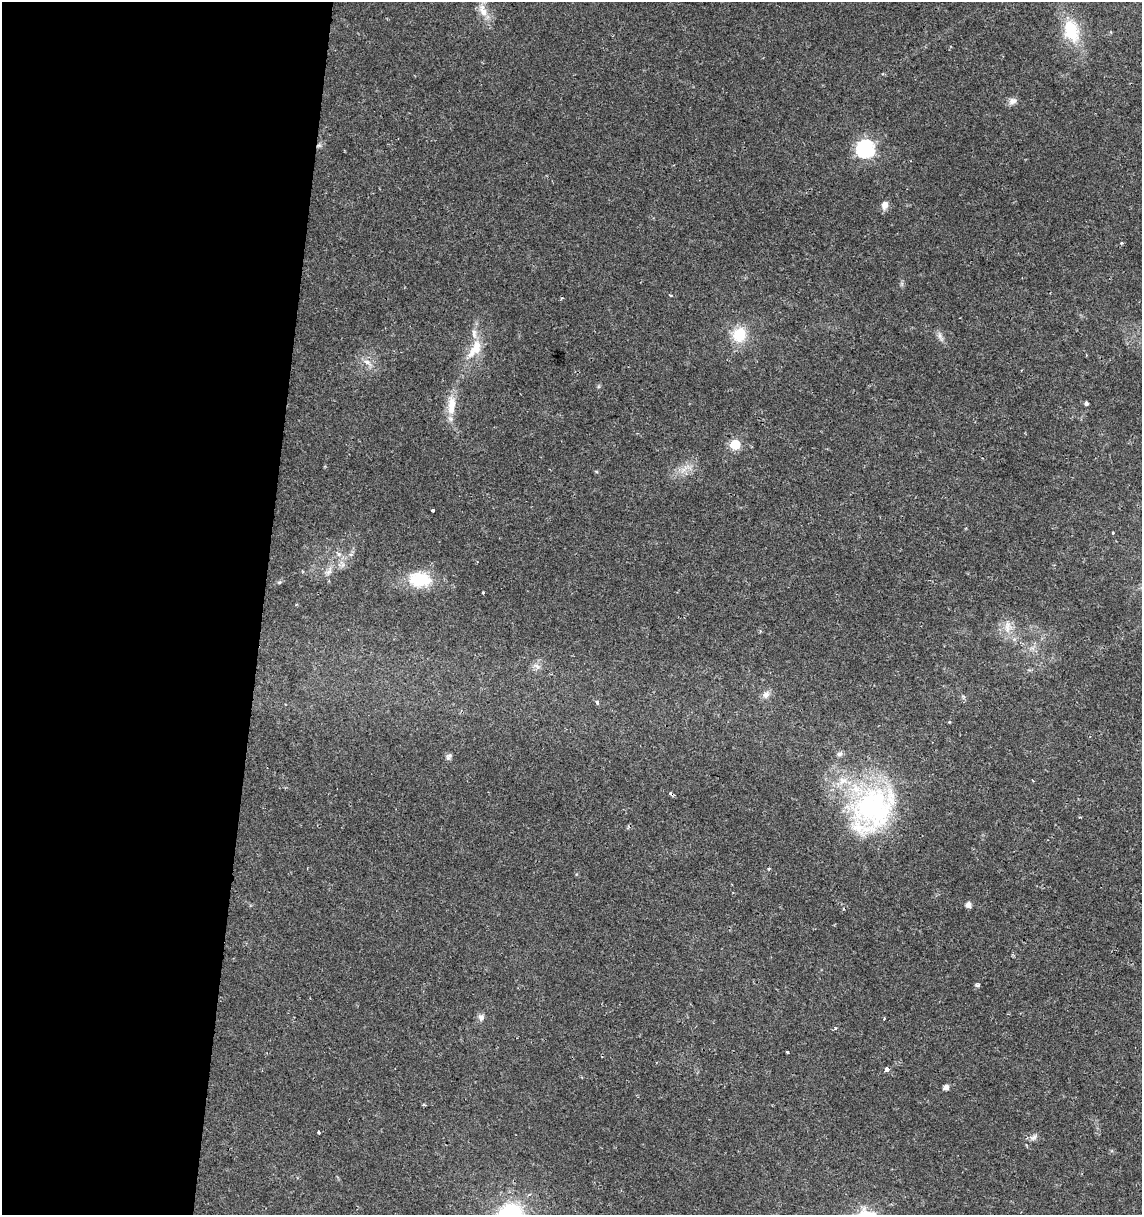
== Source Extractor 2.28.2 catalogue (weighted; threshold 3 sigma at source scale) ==
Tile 5 of 4 x 4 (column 1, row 2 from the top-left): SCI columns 286-1425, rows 2428-3640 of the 5073 x 4864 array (HDU 1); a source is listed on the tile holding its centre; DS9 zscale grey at full resolution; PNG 1144 x 1217 px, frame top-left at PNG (2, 2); no overlay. Shown black and unused: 23% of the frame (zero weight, under 2 of 3 exposures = <1% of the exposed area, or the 3 px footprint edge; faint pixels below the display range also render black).
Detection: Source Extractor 2.28.2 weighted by HDU 2 'WHT'; one run over the whole footprint, this tile lists its part. Background 0.0204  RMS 0.0027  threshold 0.0122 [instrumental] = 3 sigma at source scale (4.5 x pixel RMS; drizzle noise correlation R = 1.50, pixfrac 1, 0.0396/0.0396 arcsec/px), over >= 5 px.
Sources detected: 45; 1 cosmic-ray / hot-pixel residue — not listed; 4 inside a brighter listed object's ellipse — not listed separately; the other 40 listed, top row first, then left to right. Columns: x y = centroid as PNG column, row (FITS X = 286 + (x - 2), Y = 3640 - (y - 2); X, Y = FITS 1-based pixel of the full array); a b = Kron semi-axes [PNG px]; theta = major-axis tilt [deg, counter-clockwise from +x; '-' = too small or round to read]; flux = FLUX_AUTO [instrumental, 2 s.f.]
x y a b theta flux
483 10 21 10 -68 3.6
1071 31 30 18 -74 11
1012 101 11 8 37 1.3
319 145 7 4 18 0.55
865 149 7 7 - 86
884 205 9 7 84 1.9
1121 243 3 3 - 0.68
670 295 4 3 - 0.37
739 335 17 15 65 7.9
940 336 15 5 -66 1.1
476 347 22 14 70 5.8
367 362 14 6 -32 1.7
452 403 21 12 85 4.2
1086 403 4 3 - 1.3
735 444 6 6 - 17
684 469 14 4 51 1.3
433 511 3 3 - 1.1
1113 533 4 3 - 0.21
339 554 7 6 - 0.85
329 571 13 7 60 1.5
420 579 29 18 -5 11
483 592 3 2 - 0.36
1007 629 13 8 -82 2.4
537 666 11 5 -41 1
766 695 11 8 50 1.4
597 702 3 3 - 1.6
839 754 8 6 30 0.82
449 757 10 6 57 0.73
874 807 62 54 35 50
769 869 4 3 - 0.34
968 905 5 5 - 1.7
977 985 5 3 - 0.6
481 1017 9 8 - 1.1
884 1018 3 3 - 0.24
835 1028 4 3 - 0.28
787 1052 3 2 - 0.26
887 1069 4 3 - 2.1
946 1087 5 5 - 1.4
318 1133 3 3 - 1.1
1033 1137 11 7 32 1.1
Overlapping masked pixels (flux is a lower limit): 1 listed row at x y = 319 145
Unlisted compact peaks at least as high as the median listed source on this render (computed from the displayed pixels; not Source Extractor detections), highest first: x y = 279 582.